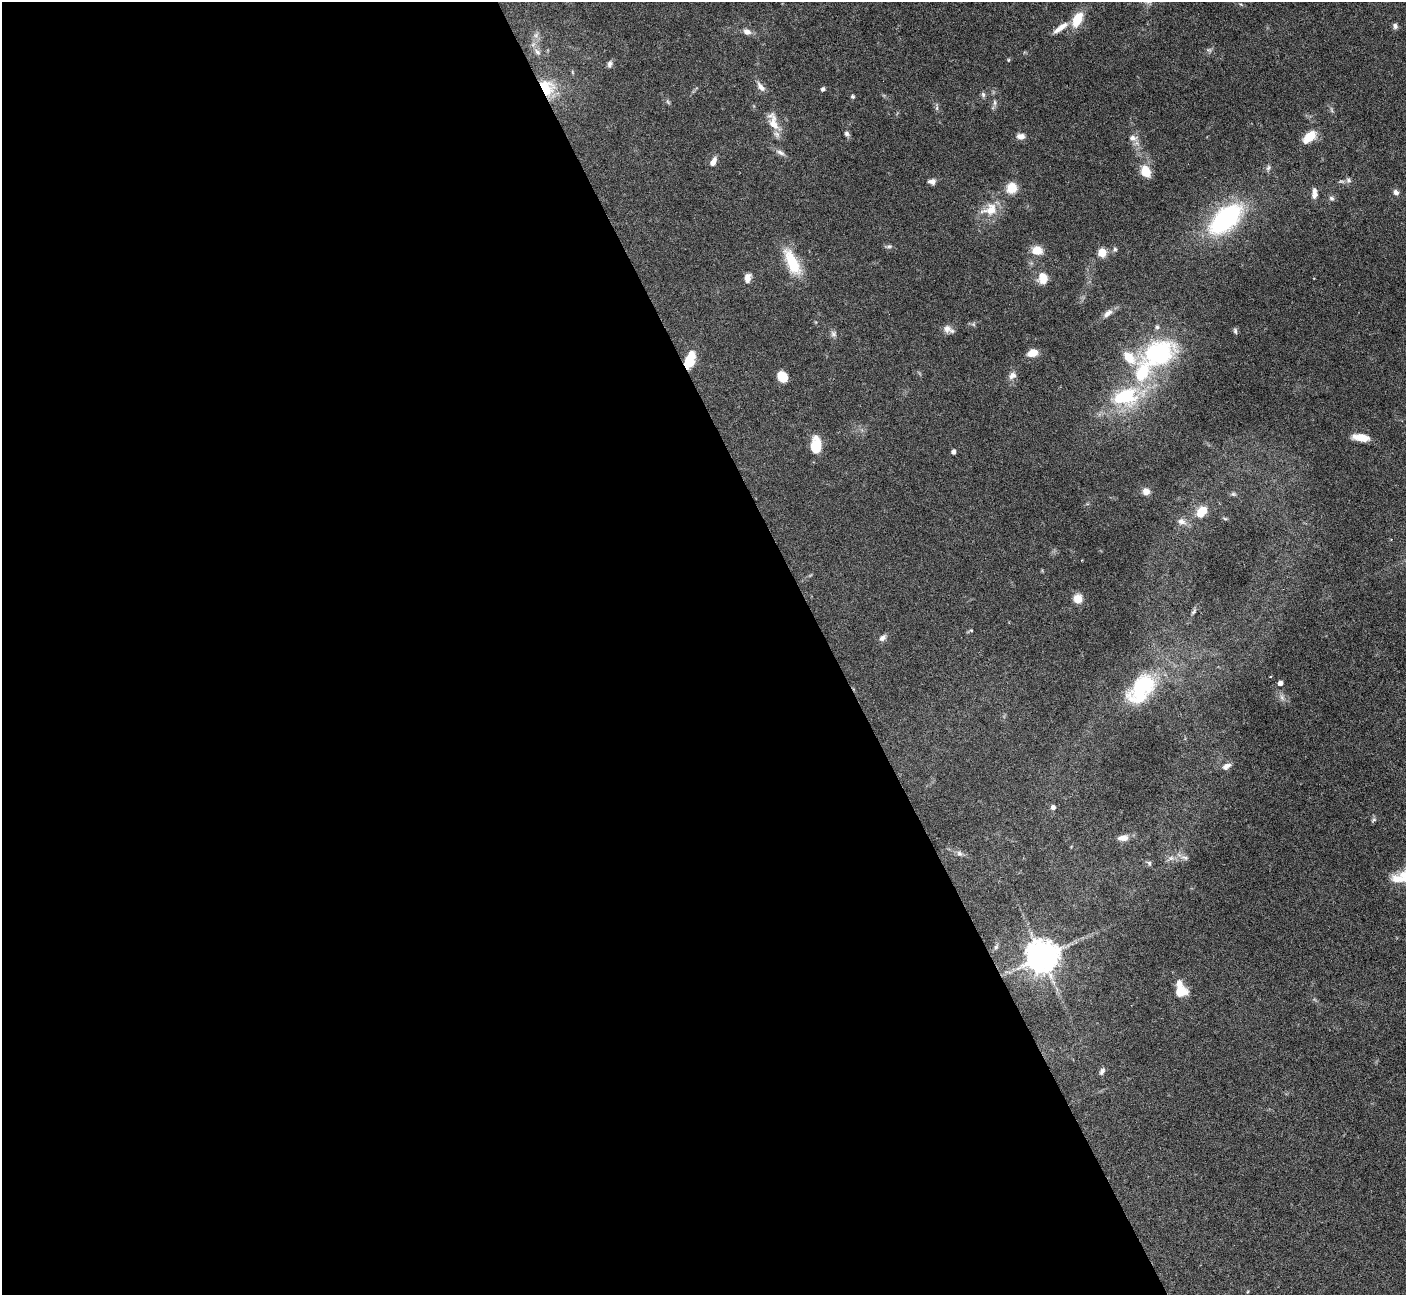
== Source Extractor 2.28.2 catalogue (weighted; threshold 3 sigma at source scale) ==
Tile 9 of 4 x 4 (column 1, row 3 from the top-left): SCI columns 1-1404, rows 1577-2869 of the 5616 x 5604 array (HDU 1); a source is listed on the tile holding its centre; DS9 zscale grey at full resolution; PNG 1408 x 1297 px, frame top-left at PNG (2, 2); no overlay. Shown black and unused: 59% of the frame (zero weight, under 4 of 7 exposures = <1% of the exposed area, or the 3 px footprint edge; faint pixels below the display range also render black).
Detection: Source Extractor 2.28.2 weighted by HDU 2 'WHT'; one run over the whole footprint, this tile lists its part. Background 0.0658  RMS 0.0029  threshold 0.0118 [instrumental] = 3 sigma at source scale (4.09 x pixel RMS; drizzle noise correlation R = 1.36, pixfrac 0.8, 0.05/0.05 arcsec/px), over >= 5 px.
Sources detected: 82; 1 too faint to see at this stretch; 1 inside a brighter object's white glare — not listed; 3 inside a brighter listed object's ellipse — not listed separately; the other 77 listed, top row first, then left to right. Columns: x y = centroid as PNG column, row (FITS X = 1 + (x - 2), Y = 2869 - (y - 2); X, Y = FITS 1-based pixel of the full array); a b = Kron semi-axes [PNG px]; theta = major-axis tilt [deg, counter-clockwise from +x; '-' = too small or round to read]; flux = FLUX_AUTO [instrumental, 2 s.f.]
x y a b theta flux
1077 19 15 9 64 6.3
1395 26 7 6 - 0.76
1060 28 21 6 35 2.5
747 32 10 7 -24 1.5
1209 50 7 4 -17 0.45
537 52 12 6 -44 1.2
1008 60 4 4 - 0.28
610 64 9 6 69 0.82
761 87 13 6 -49 1.6
546 88 20 16 -45 9.1
823 89 5 5 - 0.62
983 95 7 5 -71 0.58
853 96 4 4 - 0.45
668 102 7 4 -46 0.43
995 103 9 4 -90 0.63
773 122 25 10 -71 4.1
847 133 7 6 - 0.71
1021 136 10 7 -6 1.5
1309 137 15 8 42 5.3
1133 138 11 8 -7 1.5
780 152 13 6 -27 1.1
713 161 12 6 63 1.7
1268 168 9 5 75 0.66
1146 171 12 9 -65 5.1
1348 180 7 6 - 0.79
932 181 9 6 -1 1.1
1012 188 10 9 - 4.7
1396 192 8 6 -44 0.96
1314 193 13 6 89 1.6
1331 198 7 6 - 0.67
990 210 22 15 18 5.3
1225 219 21 11 43 63
889 246 7 5 19 0.56
1115 249 6 5 - 0.54
1037 250 10 8 -5 3.9
1102 253 5 5 - 13
792 262 33 12 -64 9.9
747 278 10 7 83 1.9
1043 278 14 11 -86 3.2
1108 313 15 7 40 1.7
948 329 14 8 -26 1.5
1235 331 8 5 -82 0.56
833 334 8 7 - 0.88
1032 353 10 7 18 3.3
1159 353 38 25 25 32
689 362 15 12 -87 4.5
1012 375 11 8 41 1.4
782 376 11 9 -55 4
1126 397 31 21 10 19
1361 437 18 7 -9 3.7
816 445 17 11 -87 5.8
954 452 4 4 - 1.1
1146 491 8 7 - 1.9
1233 494 7 5 -1 0.5
1201 511 11 8 53 5.1
1225 519 6 4 -3 0.34
1182 521 11 8 -20 1.5
1078 599 9 9 - 3.2
1193 612 10 4 46 0.59
971 630 5 5 - 0.31
883 638 10 7 40 0.99
1280 683 5 4 - 1.4
1141 688 43 24 51 21
1282 698 10 5 -64 0.98
1226 766 11 7 32 1.5
1053 807 5 5 - 1.1
1374 820 7 5 31 0.49
1123 838 13 7 7 2
959 853 8 7 - 0.86
1171 858 8 5 44 0.82
1185 858 12 5 -14 1
1149 863 6 5 - 0.54
1399 879 24 9 -7 4.3
996 947 6 6 - 0.48
1042 957 9 9 - 590
1180 990 17 10 -80 5.9
1102 1071 9 5 62 0.86
Overlapping masked pixels (flux is a lower limit): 2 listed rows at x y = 546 88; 689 362
Isophote crosses this tile's border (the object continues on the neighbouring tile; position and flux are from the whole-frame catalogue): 1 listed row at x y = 1399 879